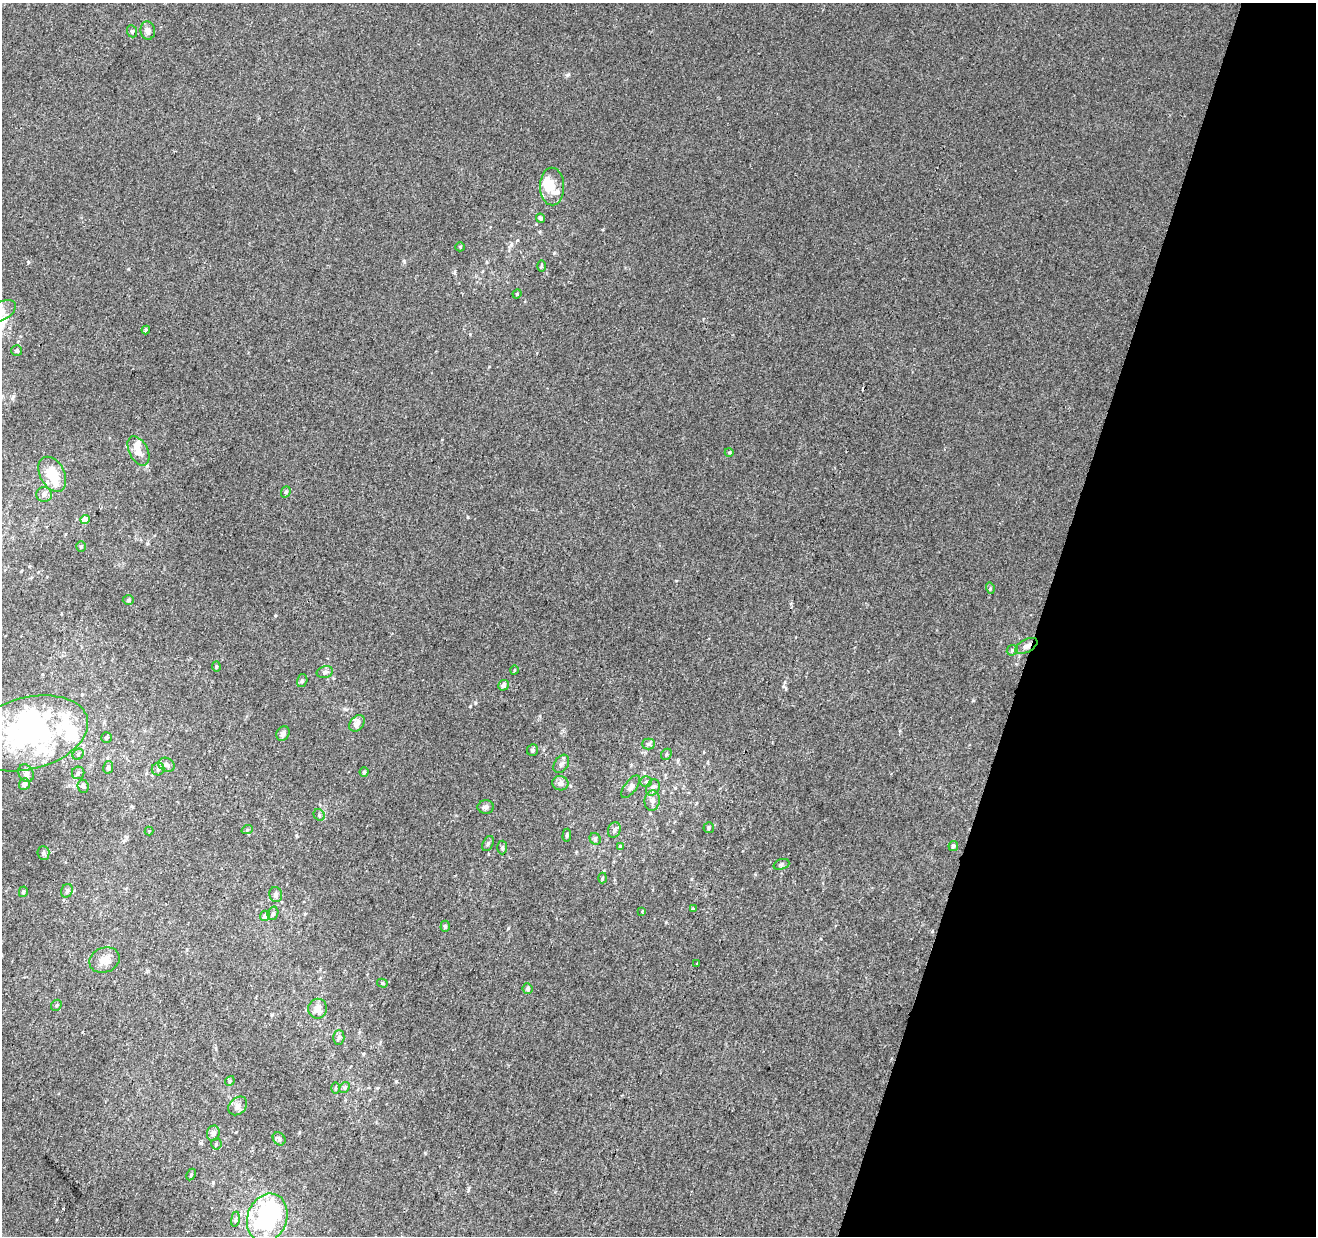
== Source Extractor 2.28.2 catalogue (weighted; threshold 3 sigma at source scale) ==
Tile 8 of 4 x 4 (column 4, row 2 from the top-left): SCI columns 3964-5277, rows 2790-4023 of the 5290 x 5516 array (HDU 1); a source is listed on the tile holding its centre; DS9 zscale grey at full resolution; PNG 1318 x 1238 px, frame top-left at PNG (2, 3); each listed source drawn as its Kron ellipse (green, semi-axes under 4 px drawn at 4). Shown black and unused: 21% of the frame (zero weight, under 2 of 3 exposures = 2% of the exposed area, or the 3 px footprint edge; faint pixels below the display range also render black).
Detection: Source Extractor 2.28.2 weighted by HDU 2 'WHT'; one run over the whole footprint, this tile lists its part. Background 0.00623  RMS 0.0056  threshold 0.0254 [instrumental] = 3 sigma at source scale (4.5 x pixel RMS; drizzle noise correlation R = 1.50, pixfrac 1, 0.0396/0.0396 arcsec/px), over >= 5 px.
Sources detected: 114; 8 inside a brighter object's white glare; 1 cosmic-ray / hot-pixel residue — neither listed nor drawn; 17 inside a brighter listed object's ellipse — not listed separately; the other 88 listed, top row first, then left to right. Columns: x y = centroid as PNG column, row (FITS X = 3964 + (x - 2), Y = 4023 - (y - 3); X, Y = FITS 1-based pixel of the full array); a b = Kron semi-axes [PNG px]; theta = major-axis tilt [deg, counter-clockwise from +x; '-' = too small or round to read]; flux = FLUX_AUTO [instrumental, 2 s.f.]
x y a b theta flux
148 30 9 7 -83 2.2
132 31 6 5 - 0.81
552 186 19 12 -89 7.2
540 218 4 4 - 1.2
460 247 5 5 - 0.58
541 266 6 4 -90 0.66
517 294 5 4 - 0.52
2 311 15 9 28 4.9
146 330 4 3 - 0.91
17 351 5 5 - 0.97
138 451 16 9 -63 4.6
729 452 4 3 - 0.52
52 474 19 12 -62 12
286 492 6 4 69 0.9
44 494 8 7 - 1.9
85 519 4 4 - 5.5
81 546 5 4 - 0.69
990 588 6 3 -74 0.63
128 600 6 4 2 1
1026 646 12 6 28 2.8
1012 650 6 4 44 0.76
216 667 5 3 - 0.65
514 670 4 3 - 0.42
325 672 8 6 13 1.5
302 681 6 5 - 1.1
503 685 5 5 - 2.3
357 723 9 6 51 3
29 733 61 36 15 98
283 734 8 6 57 2
106 737 5 5 - 0.84
648 744 6 5 - 1.1
533 750 6 5 - 1.3
78 754 6 5 - 1.1
666 754 6 5 - 0.86
561 764 10 6 56 1.8
167 765 8 6 -27 1.8
108 767 6 5 - 1.3
158 769 6 6 - 1.3
364 772 5 4 - 0.96
26 773 9 7 -62 2.2
78 773 6 6 - 1.3
646 782 6 5 - 1.1
560 783 8 7 - 2.5
24 784 6 5 - 2.5
83 786 6 5 - 1.1
631 787 13 6 53 2.1
653 787 8 6 62 2.2
652 800 10 7 81 2.8
486 807 8 6 0 1.8
319 815 6 5 - 1.1
709 828 5 5 - 1
247 830 6 4 18 0.65
614 830 8 6 69 1.6
149 831 4 4 - 0.5
567 835 7 4 87 0.86
595 839 6 5 - 0.94
488 843 8 5 63 0.99
620 846 4 4 - 0.49
953 846 5 4 - 1.6
502 847 7 5 88 0.95
43 853 7 6 - 1.1
781 864 8 5 20 0.99
602 878 5 3 - 0.59
67 891 7 5 68 1.1
23 892 5 4 - 0.87
276 894 7 6 - 1.3
693 909 3 3 - 2.9
642 911 3 3 - 0.55
273 913 7 5 72 1.1
265 916 5 5 - 2
445 926 6 4 88 1.1
104 960 15 12 21 6
697 963 3 3 - 4.1
382 983 5 4 - 0.93
528 989 5 5 - 1.4
56 1005 6 5 - 0.77
318 1009 10 9 - 4
339 1037 7 5 88 1.3
230 1081 5 4 - 0.8
345 1087 6 4 44 0.91
336 1088 6 4 89 0.79
238 1106 10 8 44 2.8
213 1133 8 6 76 1.7
279 1139 7 5 -47 1.2
216 1144 5 5 - 0.91
191 1174 6 4 64 0.77
267 1218 25 19 70 71
235 1219 7 4 82 1
Overlapping masked pixels (flux is a lower limit): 1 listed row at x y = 1026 646
Isophote crosses this tile's border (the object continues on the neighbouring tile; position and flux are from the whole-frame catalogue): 2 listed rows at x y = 2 311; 29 733
Unlisted compact peaks at least as high as the median listed source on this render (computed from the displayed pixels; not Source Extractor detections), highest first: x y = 567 75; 28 262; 404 261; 468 517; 475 703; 554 253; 396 1081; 275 616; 508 928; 128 269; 425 1153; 973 700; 511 244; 783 686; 470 334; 666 922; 676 581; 691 879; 213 1182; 13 396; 468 1190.